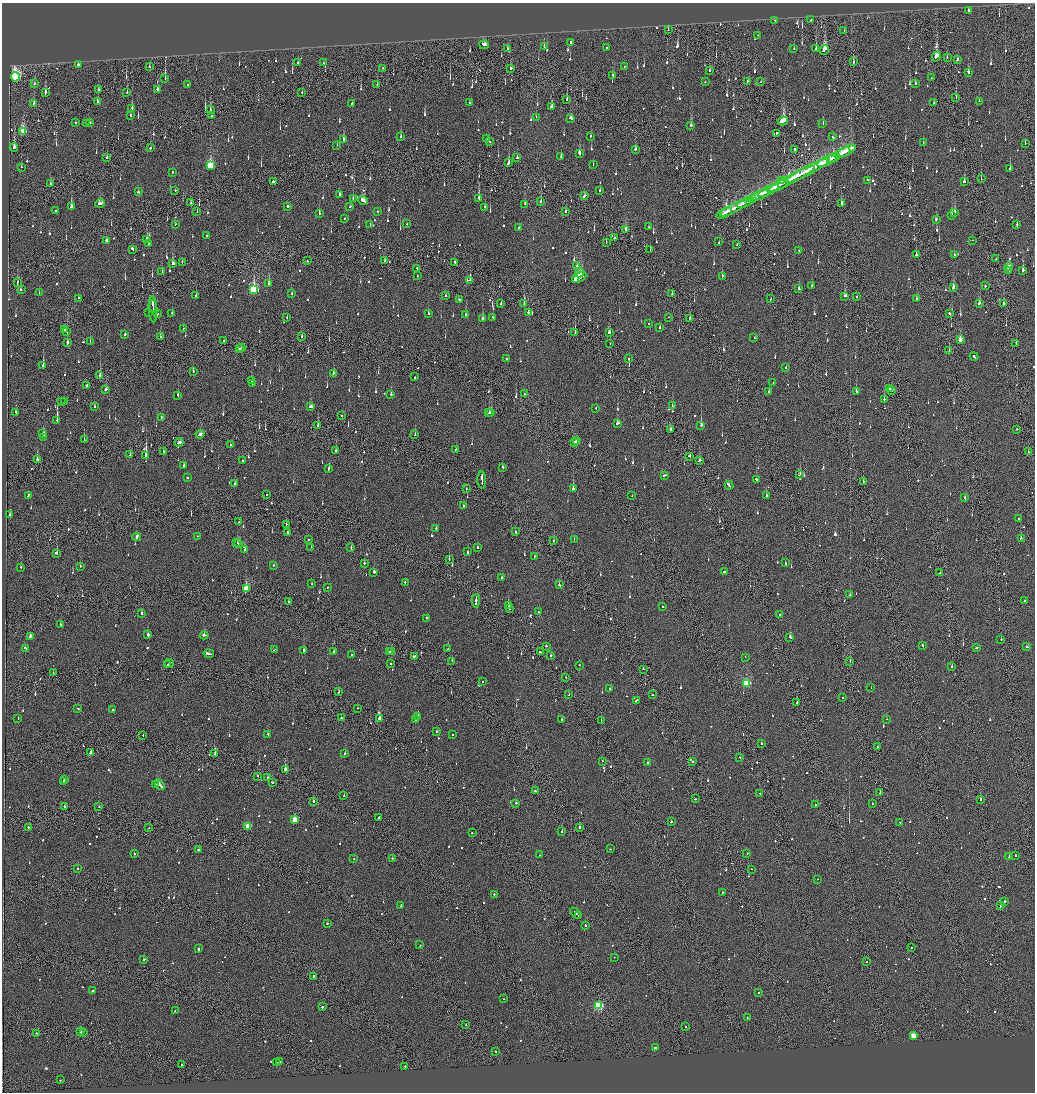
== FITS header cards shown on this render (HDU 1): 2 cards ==
NAXIS1  =                 2065
NAXIS2  =                 2180

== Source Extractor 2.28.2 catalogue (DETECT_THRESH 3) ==
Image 2065 x 2180 px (HDU 1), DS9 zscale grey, zoomed out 1/2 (1 PNG px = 2 x 2 image px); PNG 1037 x 1094 px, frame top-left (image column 1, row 2179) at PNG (2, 3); each listed source drawn as its Kron ellipse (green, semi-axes under 4 px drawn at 4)
Background -0.137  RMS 0.067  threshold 0.2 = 3 sigma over >= 5 px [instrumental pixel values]
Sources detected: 1358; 54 cannot appear on this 1/2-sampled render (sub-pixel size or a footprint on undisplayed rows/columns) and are neither listed nor drawn; of the other 1304, the 500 brightest by FLUX_AUTO listed and drawn (804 fainter detections omitted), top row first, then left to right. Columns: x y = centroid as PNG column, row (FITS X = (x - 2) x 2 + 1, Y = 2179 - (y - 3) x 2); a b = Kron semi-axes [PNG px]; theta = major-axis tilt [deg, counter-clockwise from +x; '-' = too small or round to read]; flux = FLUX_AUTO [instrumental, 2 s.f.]
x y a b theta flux
968 10 2 2 - 290
774 20 2 2 - 80
811 20 2 2 - 160
668 30 2 2 - 80
844 31 2 1 - 170
758 35 2 2 - 150
570 43 2 2 - 570
484 45 4 2 - 330
544 47 2 2 - 150
607 48 2 2 - 81
508 49 3 2 - 130
794 49 2 2 - 230
816 49 3 2 - 310
824 50 5 2 - 660
936 56 5 2 - 1100
947 57 2 1 - 290
957 60 3 2 - 820
853 62 3 2 - 110
298 63 2 2 - 150
323 63 2 2 - 84
78 65 2 2 - 700
149 66 2 2 - 120
624 66 2 1 - 130
383 68 2 2 - 84
511 68 2 2 - 210
710 71 3 2 - 84
968 72 3 2 - 170
613 75 4 2 - 260
15 77 4 3 - 2900
165 78 3 2 - 340
931 78 2 2 - 80
747 81 2 2 - 170
761 81 2 1 - 90
705 82 2 2 - 88
35 84 2 2 - 220
188 84 2 1 - 87
915 84 3 2 - 210
377 85 2 2 - 130
157 89 3 2 - 140
98 90 2 2 - 99
45 92 4 2 - 200
302 92 2 2 - 79
127 93 3 2 - 81
956 98 2 2 - 81
567 100 2 1 - 330
97 101 3 2 - 100
979 101 2 2 - 110
469 103 2 2 - 79
934 103 3 2 - 190
33 104 3 2 - 150
352 104 3 2 - 150
552 107 3 2 - 140
132 109 2 2 - 110
210 110 2 1 - 120
130 115 2 2 - 210
211 116 2 1 - 110
536 117 2 1 - 97
571 118 3 2 - 580
783 121 5 2 - 2500
75 122 2 2 - 190
89 123 2 2 - 370
86 124 2 1 - 350
823 124 2 2 - 220
691 125 3 2 - 96
23 132 4 3 - 570
776 133 2 1 - 130
591 136 2 2 - 100
400 137 3 2 - 210
833 137 2 2 - 150
343 139 2 2 - 530
487 139 2 2 - 160
489 141 2 2 - 110
923 142 2 2 - 110
1025 143 2 2 - 83
337 145 2 2 - 180
14 148 4 2 - 370
150 148 2 2 - 120
635 149 2 2 - 320
794 149 2 2 - 520
846 151 10 2 28 1000
579 153 3 2 - 300
842 153 8 2 26 780
561 156 2 1 - 79
107 157 2 2 - 180
517 158 3 2 - 220
833 158 7 2 27 960
827 161 11 2 26 830
509 163 4 2 - 170
593 164 2 1 - 88
210 166 4 3 - 1200
21 167 2 2 - 81
1010 169 2 2 - 310
808 170 25 2 27 1900
172 172 2 2 - 93
791 179 26 2 28 1700
981 179 2 2 - 93
867 180 2 2 - 83
782 181 3 2 - 250
964 181 2 2 - 270
273 182 2 2 - 440
50 184 2 1 - 83
778 186 11 2 27 710
175 190 2 2 - 88
600 191 2 2 - 120
769 191 12 2 27 790
138 192 2 2 - 89
339 194 2 2 - 210
759 195 10 3 22 1200
585 196 4 2 - 250
353 198 2 2 - 200
479 199 4 2 - 660
752 199 4 2 - 870
363 201 5 2 - 310
540 201 2 1 - 430
191 203 2 2 - 84
745 203 9 2 25 760
841 203 3 2 - 150
100 204 4 2 - 400
525 204 2 2 - 160
288 206 2 2 - 420
71 207 4 3 - 160
350 207 2 2 - 150
485 207 2 2 - 82
734 208 15 2 27 990
56 211 2 2 - 100
565 211 2 2 - 140
197 212 2 1 - 110
377 212 2 2 - 89
955 212 3 2 - 750
724 213 8 2 30 570
319 214 3 2 - 150
952 215 2 2 - 180
345 219 2 2 - 88
936 219 3 2 - 110
176 224 2 2 - 100
407 224 2 2 - 130
370 225 2 2 - 90
1017 225 2 2 - 250
649 227 2 2 - 80
519 228 2 2 - 120
625 229 4 2 - 92
207 236 2 2 - 320
615 237 2 2 - 120
147 239 2 2 - 270
972 240 2 1 - 210
107 241 3 2 - 200
719 242 2 2 - 220
606 243 2 2 - 79
149 244 2 2 - 98
737 245 2 1 - 590
132 249 3 2 - 160
650 250 2 2 - 220
799 250 2 2 - 130
916 255 2 2 - 430
954 255 2 2 - 110
996 259 2 1 - 100
307 261 2 2 - 120
384 261 2 1 - 380
182 262 2 1 - 81
455 263 3 1 - 120
173 264 3 2 - 180
577 266 2 2 - 79
1008 267 4 2 - 260
416 268 2 1 - 190
1009 270 2 2 - 200
1023 270 3 2 - 340
162 272 3 1 - 82
579 273 4 3 - 250
417 276 2 1 - 160
722 276 2 2 - 430
579 277 8 2 29 2900
470 280 2 2 - 480
576 280 2 1 - 950
17 283 3 1 - 130
269 284 2 2 - 410
812 286 2 2 - 100
985 286 2 2 - 81
953 287 3 2 - 930
21 289 2 2 - 120
799 289 2 2 - 200
254 290 4 3 - 1700
39 293 2 1 - 120
292 293 2 2 - 110
672 294 2 1 - 130
196 296 2 2 - 83
445 296 2 2 - 100
845 296 3 2 - 180
857 297 2 2 - 110
79 298 2 1 - 110
459 299 2 2 - 93
770 299 2 2 - 190
916 299 2 2 - 590
524 303 2 1 - 460
979 303 3 2 - 270
1003 303 2 1 - 120
501 304 2 2 - 92
153 306 6 2 -84 480
153 309 13 2 -87 380
149 312 2 2 - 140
528 312 2 2 - 220
172 313 2 2 - 100
157 314 3 2 - 150
428 314 2 2 - 240
949 314 3 2 - 150
466 315 2 2 - 120
492 317 2 2 - 96
669 317 2 2 - 600
287 318 2 1 - 120
483 318 2 2 - 350
690 318 3 2 - 150
649 324 2 1 - 80
183 328 2 1 - 120
659 328 2 2 - 230
64 329 2 2 - 100
67 332 2 1 - 150
609 332 2 2 - 610
575 333 2 1 - 170
125 334 2 2 - 160
160 337 2 2 - 150
302 337 2 1 - 120
754 338 2 2 - 150
960 340 3 2 - 210
223 341 2 2 - 81
67 342 3 2 - 480
90 342 2 2 - 470
610 344 2 2 - 100
1016 344 2 2 - 96
242 348 2 1 - 310
239 349 3 2 - 160
949 350 3 1 - 93
974 356 4 2 - 820
507 358 2 2 - 180
628 359 2 2 - 140
43 365 2 2 - 730
786 367 2 2 - 180
193 371 2 1 - 160
333 373 2 2 - 100
100 376 2 1 - 530
415 377 2 2 - 220
251 381 2 2 - 210
773 383 2 2 - 99
252 384 2 2 - 570
87 385 2 2 - 350
106 389 3 2 - 270
889 389 2 1 - 150
892 390 3 2 - 230
856 391 3 2 - 130
769 392 2 2 - 200
391 394 2 2 - 180
525 394 2 2 - 130
178 395 2 2 - 250
884 399 2 2 - 1600
61 402 2 1 - 130
64 402 2 2 - 96
311 406 3 2 - 260
672 406 2 2 - 140
94 407 2 2 - 120
596 408 2 2 - 96
16 412 3 2 - 170
491 412 2 2 - 200
489 413 2 1 - 92
342 415 2 2 - 110
161 417 2 2 - 190
57 420 2 2 - 890
617 424 3 2 - 220
701 425 3 2 - 940
318 426 2 2 - 190
670 429 3 1 - 140
1017 429 2 2 - 320
42 434 2 2 - 140
200 434 4 2 - 350
415 435 2 2 - 280
44 437 2 2 - 97
84 440 2 1 - 150
576 441 3 2 - 340
179 442 4 2 - 270
574 443 2 2 - 410
230 444 2 2 - 120
456 449 2 1 - 120
163 451 2 2 - 110
336 451 2 2 - 280
1028 452 2 1 - 81
130 455 2 2 - 94
146 456 2 2 - 6200
689 456 2 2 - 130
37 460 2 2 - 470
242 461 2 2 - 400
699 461 2 2 - 110
184 465 4 2 - 330
503 467 2 2 - 330
329 468 3 2 - 200
800 474 2 2 - 100
665 475 3 2 - 310
187 478 2 2 - 190
482 480 8 2 -88 490
756 480 2 2 - 160
864 481 2 2 - 79
235 484 2 2 - 330
729 485 4 2 - 490
466 489 2 2 - 140
573 489 2 2 - 670
266 495 2 2 - 120
632 495 2 2 - 87
766 495 2 2 - 160
28 496 3 2 - 240
965 498 2 2 - 190
463 506 2 2 - 95
10 515 2 2 - 100
1019 518 2 2 - 93
239 522 2 2 - 87
286 524 2 2 - 130
436 528 2 2 - 290
287 532 2 2 - 140
515 532 2 2 - 280
197 536 2 1 - 120
137 537 4 2 - 260
1021 538 2 2 - 240
309 539 2 1 - 95
574 539 2 2 - 94
553 541 2 2 - 130
237 543 2 2 - 300
239 544 2 2 - 250
311 547 2 1 - 140
351 547 2 2 - 150
477 547 2 2 - 82
245 550 3 2 - 500
468 552 2 2 - 140
57 554 3 2 - 170
534 556 2 1 - 110
449 559 2 1 - 160
364 563 2 2 - 170
785 563 2 2 - 120
273 565 2 2 - 120
80 566 2 2 - 100
21 567 2 2 - 170
725 571 2 2 - 1400
374 572 2 2 - 560
940 573 2 1 - 1300
502 577 2 2 - 130
405 582 2 2 - 130
312 584 2 2 - 110
559 585 2 2 - 190
246 588 3 3 - 590
327 588 2 2 - 100
850 595 3 2 - 180
476 601 7 1 87 650
1025 601 2 2 - 100
288 602 2 2 - 140
508 605 2 2 - 380
662 607 2 2 - 95
510 608 2 1 - 200
539 612 2 1 - 180
141 613 2 2 - 340
779 615 2 2 - 120
427 618 2 2 - 97
60 624 2 2 - 160
148 635 2 2 - 290
204 635 4 2 - 440
30 636 4 2 - 440
790 637 2 2 - 300
1001 640 2 1 - 130
922 645 2 2 - 91
546 646 2 2 - 100
1026 647 2 2 - 130
25 648 3 2 - 280
976 648 3 1 - 91
448 649 2 2 - 98
274 650 3 2 - 160
304 650 3 2 - 130
333 651 2 2 - 500
392 651 3 2 - 140
389 652 3 1 - 170
541 652 3 2 - 190
209 653 5 2 - 390
352 655 2 2 - 190
551 655 2 2 - 180
414 656 3 1 - 320
745 657 2 2 - 87
452 661 2 2 - 300
850 661 2 2 - 180
169 663 4 1 - 470
391 663 2 2 - 98
167 665 3 2 - 430
579 665 2 2 - 96
952 667 2 2 - 310
643 669 2 2 - 89
53 673 2 1 - 160
566 677 2 1 - 87
482 681 2 2 - 90
747 683 3 3 - 990
871 688 2 1 - 130
610 689 2 2 - 87
339 692 2 2 - 140
569 695 2 2 - 83
653 695 3 2 - 140
843 697 2 2 - 82
636 700 2 2 - 250
797 703 2 2 - 100
358 708 2 1 - 89
78 709 2 2 - 110
113 710 2 2 - 210
418 716 2 2 - 300
18 718 2 2 - 80
341 718 2 2 - 240
379 718 2 2 - 580
887 719 2 2 - 91
416 720 2 2 - 130
561 720 2 2 - 100
601 720 2 1 - 93
437 732 2 2 - 300
143 735 2 2 - 100
268 735 3 2 - 120
452 735 2 2 - 150
761 743 2 2 - 210
877 747 2 2 - 110
91 752 3 2 - 650
345 753 2 2 - 170
215 754 2 1 - 340
740 757 2 2 - 94
603 761 2 2 - 110
693 761 2 2 - 180
648 762 2 2 - 230
285 769 2 1 - 4100
258 776 2 2 - 170
267 777 2 2 - 110
64 780 2 2 - 80
63 781 2 2 - 130
272 783 3 2 - 280
156 785 2 2 - 130
160 785 6 2 -48 390
535 791 2 2 - 140
880 792 2 1 - 280
760 793 2 2 - 79
344 796 2 2 - 110
695 799 2 2 - 130
980 799 2 2 - 450
313 801 2 2 - 460
516 803 2 2 - 160
872 804 2 2 - 100
816 805 2 2 - 120
64 806 2 2 - 170
99 807 2 2 - 86
378 818 2 2 - 200
295 820 3 3 - 320
671 822 2 1 - 150
900 822 2 2 - 130
248 826 3 3 - 520
28 827 2 2 - 170
579 827 2 2 - 540
149 828 2 2 - 340
562 831 2 2 - 110
472 833 2 1 - 160
198 849 2 2 - 190
610 849 2 2 - 93
747 853 2 2 - 98
134 854 2 2 - 160
539 855 2 2 - 120
1009 856 2 2 - 170
1015 856 2 2 - 310
392 858 2 2 - 350
354 859 2 2 - 120
78 869 2 2 - 340
751 869 2 2 - 100
817 879 2 2 - 170
722 893 2 2 - 97
494 894 2 2 - 120
1004 901 2 2 - 380
401 906 3 2 - 190
1000 906 3 2 - 100
576 913 6 2 -45 290
578 915 2 1 - 93
327 923 3 2 - 110
585 925 3 2 - 160
420 945 2 2 - 110
911 948 2 1 - 86
198 949 2 2 - 700
614 957 2 1 - 85
144 959 2 2 - 110
867 962 2 1 - 110
313 976 2 2 - 480
92 991 2 2 - 170
759 992 2 2 - 120
503 999 2 1 - 150
599 1005 3 3 - 1300
322 1007 2 2 - 380
175 1011 2 2 - 110
747 1018 2 2 - 100
466 1025 2 1 - 220
686 1027 2 1 - 190
80 1032 2 2 - 150
83 1032 2 1 - 590
37 1033 2 2 - 110
913 1036 3 2 - 280
655 1048 3 2 - 270
496 1051 2 1 - 190
277 1062 2 1 - 92
280 1062 2 2 - 540
182 1065 2 2 - 110
405 1066 2 1 - 200
60 1080 2 2 - 87
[804 fainter detections neither listed nor drawn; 54 sub-pixel or undisplayed-footprint detections neither listed nor drawn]